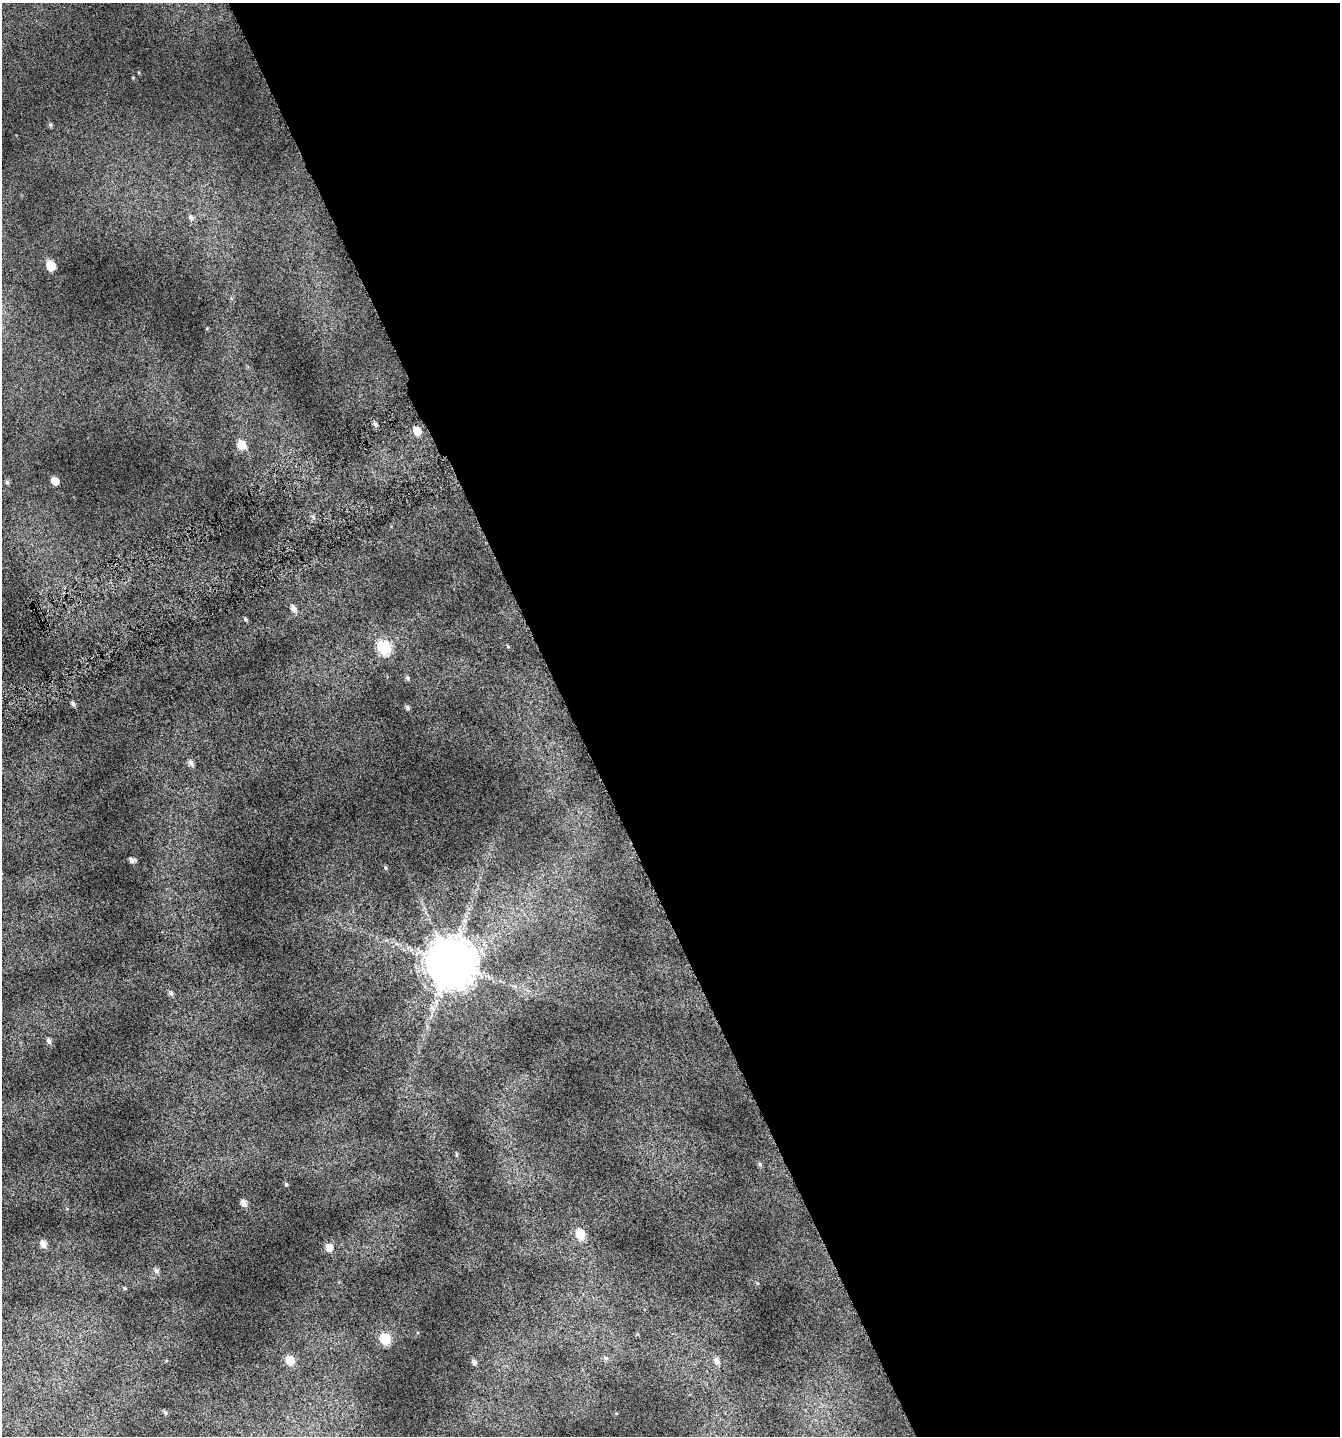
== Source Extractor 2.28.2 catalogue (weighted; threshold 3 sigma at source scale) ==
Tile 8 of 4 x 4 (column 4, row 2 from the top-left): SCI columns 4230-5567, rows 2920-4353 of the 5741 x 5854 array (HDU 1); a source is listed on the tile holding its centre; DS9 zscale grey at full resolution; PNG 1342 x 1438 px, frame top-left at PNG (2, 3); no overlay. Shown black and unused: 57% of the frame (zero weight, under 4 of 7 exposures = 2% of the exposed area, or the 3 px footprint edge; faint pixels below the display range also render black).
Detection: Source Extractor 2.28.2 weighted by HDU 2 'WHT'; one run over the whole footprint, this tile lists its part. Background 0.073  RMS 0.047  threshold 0.192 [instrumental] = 3 sigma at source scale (4.09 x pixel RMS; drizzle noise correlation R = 1.36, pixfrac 0.8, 0.0396/0.0396 arcsec/px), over >= 5 px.
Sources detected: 36; all 36 listed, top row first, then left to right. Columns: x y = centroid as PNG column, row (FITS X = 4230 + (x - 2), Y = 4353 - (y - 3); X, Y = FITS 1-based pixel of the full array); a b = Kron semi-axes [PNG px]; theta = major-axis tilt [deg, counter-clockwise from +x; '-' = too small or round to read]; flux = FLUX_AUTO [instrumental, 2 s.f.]
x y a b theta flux
50 125 6 5 - 6.5
191 217 8 7 - 14
51 266 6 6 - 110
375 424 5 5 - 11
417 431 7 6 - 50
241 445 7 6 - 66
55 481 6 5 - 44
7 482 5 5 - 7.8
294 608 8 6 -65 19
245 619 5 4 - 6.8
384 647 7 6 - 470
508 647 5 3 - 3.9
408 678 6 5 - 8.3
73 704 6 5 - 11
407 708 5 5 - 9.2
191 763 8 6 -64 19
132 860 6 4 -11 16
386 868 6 4 -74 5.6
450 963 14 13 - 22000
171 993 6 5 - 12
49 1041 7 5 -53 15
456 1155 7 3 -82 4.9
760 1164 6 5 - 8.6
286 1184 5 4 - 5.9
244 1203 7 6 - 23
580 1234 7 6 - 120
43 1243 8 6 -61 28
329 1247 8 7 - 37
156 1271 7 6 - 15
125 1288 5 3 - 4.3
385 1339 7 6 - 180
606 1358 7 5 -17 10
290 1360 7 6 - 85
717 1361 8 7 - 23
474 1362 5 5 - 13
165 1412 6 5 - 6.7